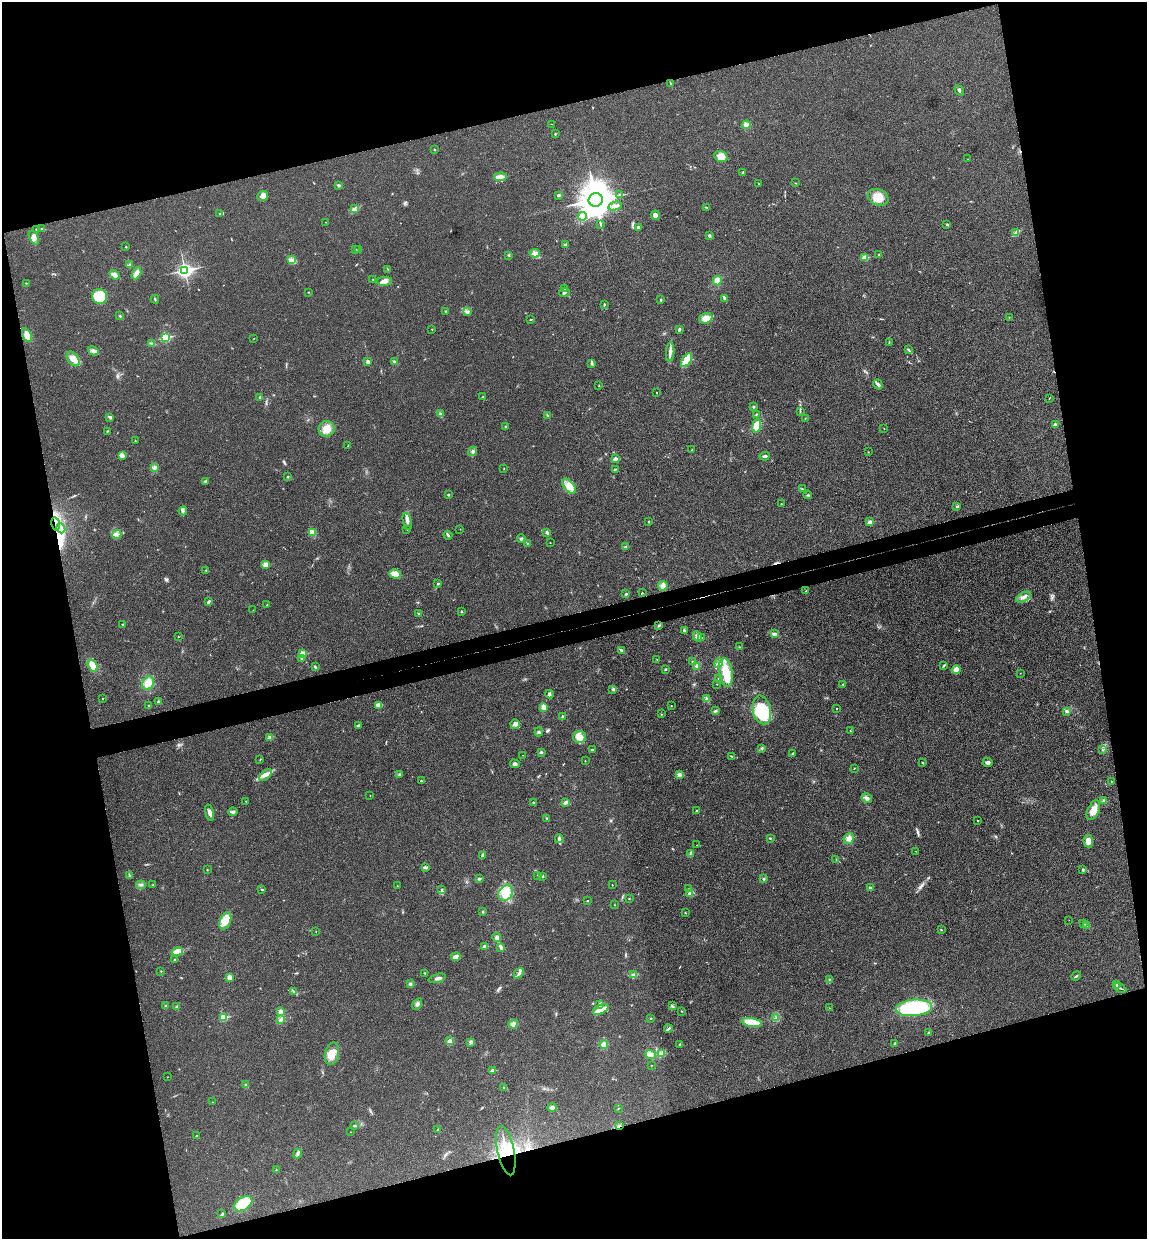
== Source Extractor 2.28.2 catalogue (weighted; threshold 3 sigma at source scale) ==
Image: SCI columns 156-4733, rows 58-5004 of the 5004 x 5061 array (HDU 1 of 3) = the unmasked area's bounding box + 8 px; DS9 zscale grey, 4 x 4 block average (1 PNG px = mean of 4 x 4 image px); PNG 1149 x 1241 px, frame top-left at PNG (2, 2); each listed source drawn as its Kron ellipse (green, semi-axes under 4 px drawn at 4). Shown black and unused: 30% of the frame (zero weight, under 3 of 4 exposures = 6% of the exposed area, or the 3 px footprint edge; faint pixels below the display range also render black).
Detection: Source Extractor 2.28.2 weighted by HDU 2 'WHT'. Background 0.0185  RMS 0.0064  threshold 0.0287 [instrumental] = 3 sigma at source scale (4.5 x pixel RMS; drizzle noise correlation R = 1.50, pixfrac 1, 0.05/0.05 arcsec/px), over >= 5 px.
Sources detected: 342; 1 too faint to see at this stretch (4 x 4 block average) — neither listed nor drawn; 6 coinciding with a brighter row at this scale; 10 inside a brighter listed object's ellipse — not listed separately; the other 325 listed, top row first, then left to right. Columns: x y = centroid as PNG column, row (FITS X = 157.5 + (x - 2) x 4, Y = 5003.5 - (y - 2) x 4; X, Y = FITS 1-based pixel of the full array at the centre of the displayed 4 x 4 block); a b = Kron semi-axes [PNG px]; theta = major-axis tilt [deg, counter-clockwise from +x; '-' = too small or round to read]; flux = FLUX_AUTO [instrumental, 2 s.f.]
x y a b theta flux
670 83 3 2 - 3.7
959 90 5 3 - 6.4
551 124 2 2 - 1.4
746 125 4 3 - 17
555 134 2 2 - 2.3
434 150 2 2 - 3
721 156 7 5 -25 34
968 159 2 2 - 1
742 172 2 2 - 2.4
500 177 6 3 4 19
795 183 2 2 - 1.2
759 184 2 2 - 2
338 185 3 2 - 3.9
620 194 3 2 - 3.7
559 195 2 2 - 14
263 196 5 5 - 21
878 197 10 8 -21 65
596 200 7 7 - 7400
615 206 7 3 12 11
707 207 3 2 - 2.7
355 209 2 2 - 3.5
220 213 2 2 - 1.4
655 215 5 4 - 13
583 216 4 2 - 7.9
325 222 2 2 - 1.1
947 224 3 2 - 5.2
601 225 2 2 - 1.3
638 227 2 2 - 18
36 229 2 2 - 2.6
42 229 3 2 - 3.2
1015 233 3 2 - 2.9
709 236 2 2 - 2.2
34 238 7 3 -64 15
565 244 3 2 - 3.7
126 247 2 2 - 5.3
355 249 2 2 - 1.4
359 250 3 2 - 4.2
535 253 5 3 - 8.7
509 255 3 2 - 2.8
879 255 2 2 - 2
865 258 2 2 - 99
292 260 4 3 - 8.4
130 265 4 2 - 5.1
387 269 3 2 - 1.4
185 270 4 3 - 1000
136 273 6 3 60 13
114 275 5 3 - 23
373 279 2 2 - 1.7
384 281 8 4 2 17
717 281 4 4 - 30
26 283 2 2 - 1.5
564 288 3 2 - 3.9
309 292 2 2 - 1.1
564 292 5 2 - 6.8
100 297 8 7 - 140
724 298 4 2 - 4.7
155 299 4 2 - 3.4
661 300 2 2 - 7.1
604 304 3 2 - 2.9
445 311 2 2 - 1.9
467 312 3 2 - 9.4
120 316 3 2 - 3.1
1009 317 2 2 - 1.1
706 318 6 5 - 40
530 320 2 2 - 2.5
432 329 2 2 - 1.3
679 329 4 2 - 5.2
27 335 7 4 -63 43
165 337 2 2 - 360
254 338 2 2 - 1.1
889 342 3 2 - 1.8
152 343 4 2 - 4.9
908 350 3 2 - 3.4
93 351 5 4 - 12
670 352 9 3 88 14
73 359 8 5 -56 36
687 360 8 4 57 71
368 361 3 3 - 9.2
394 362 3 2 - 6.6
592 363 3 2 - 3.6
878 384 5 2 - 10
599 386 2 2 - 1.4
656 393 2 2 - 1.5
260 397 2 2 - 8.2
483 397 2 2 - 1.8
1049 398 2 2 - 0.91
754 407 3 2 - 4
800 411 2 2 - 1.8
440 414 2 2 - 3.9
756 414 3 2 - 2.3
547 415 3 2 - 2.8
110 417 4 2 - 6.7
805 419 2 2 - 1.8
1055 424 3 2 - 5.6
757 426 7 4 83 50
506 427 2 2 - 5
327 429 8 7 - 40
884 429 2 2 - 1.1
107 431 2 2 - 2.5
135 440 2 2 - 1.2
348 446 2 2 - 2
692 450 3 2 - 2.4
473 451 5 3 - 6.8
868 452 2 2 - 1.1
122 456 3 2 - 5.9
765 456 5 2 - 8.1
615 459 2 2 - 42
154 467 2 2 - 2.8
504 468 2 2 - 1.4
615 469 3 2 - 3.1
288 476 2 2 - 7.8
205 481 3 2 - 3.9
569 486 9 5 -52 27
802 489 2 2 - 2.2
448 495 2 2 - 5
808 495 4 2 - 3.5
781 504 2 2 - 2.1
957 506 4 2 - 3.8
183 511 4 2 - 5.8
407 522 9 2 -76 13
649 522 3 2 - 2.7
870 522 2 2 - 43
56 524 7 3 -79 22
61 528 5 3 - 14
406 529 2 2 - 1.4
460 529 2 2 - 0.94
312 532 4 2 - 5.8
547 533 4 3 - 7.1
117 534 4 3 - 9.6
448 535 4 2 - 5.5
521 539 4 3 - 6.3
527 543 2 2 - 1.5
550 543 2 2 - 1.3
625 547 2 2 - 25
265 565 2 2 - 89
206 570 2 2 - 2
395 574 6 4 -17 38
438 584 2 2 - 9.6
663 586 5 4 - 14
806 591 3 2 - 3
642 593 2 2 - 2.6
626 594 2 2 - 4
1023 597 8 3 28 13
208 602 3 2 - 8.6
267 605 2 2 - 6.2
253 610 2 2 - 0.7
462 612 2 2 - 2.5
419 614 4 2 - 4.4
123 624 2 2 - 2.4
659 626 2 2 - 2.3
684 631 3 2 - 7.8
774 634 4 3 - 6.6
178 637 2 2 - 2.4
697 637 5 3 - 16
701 638 2 2 - 2.3
739 647 2 2 - 1.8
621 650 4 2 - 5.3
302 654 2 2 - 100
301 659 2 2 - 10
657 659 2 2 - 1.5
692 661 2 2 - 1.7
718 663 5 4 - 11
93 666 6 4 -58 46
697 666 3 2 - 4.8
944 666 4 2 - 3.6
315 667 2 2 - 6.2
665 669 2 2 - 3.6
956 670 4 3 - 33
726 672 14 6 -82 93
1020 673 2 2 - 0.98
719 679 3 2 - 4.3
148 683 7 5 65 44
717 684 2 2 - 0.99
843 684 2 2 - 1.5
613 689 3 3 - 5.8
549 694 4 3 - 6.7
102 698 2 2 - 1.7
706 699 2 2 - 1.8
158 701 2 2 - 4.6
379 705 4 3 - 31
671 705 2 2 - 1.4
148 706 2 2 - 2.8
544 707 4 3 - 23
837 708 2 2 - 3.1
762 710 14 9 -77 150
715 711 3 3 - 6.5
1067 711 4 3 - 7.3
661 714 2 2 - 1.2
563 717 3 2 - 7.3
515 724 5 4 - 13
358 726 3 2 - 7.4
850 730 2 2 - 1.5
539 732 4 3 - 7.9
270 737 3 2 - 4.8
580 737 6 6 - 23
762 748 3 2 - 2.8
592 750 3 2 - 4.6
1102 750 3 2 - 2.3
541 752 3 3 - 5.6
793 753 4 2 - 3.5
522 755 2 2 - 1.3
732 756 4 2 - 3.8
260 759 2 2 - 0.92
585 761 2 2 - 1.3
988 762 5 3 - 10
923 763 3 2 - 3.1
515 764 5 3 - 9.3
854 768 2 2 - 1.3
399 774 3 2 - 3.2
266 775 7 3 45 15
679 775 4 3 - 6.9
421 781 3 2 - 2.2
1111 781 2 2 - 1.8
370 795 2 2 - 0.85
867 798 5 3 - 14
1104 800 4 2 - 4.8
246 801 2 2 - 2.1
566 802 4 3 - 8.6
533 803 2 2 - 14
1093 810 10 5 66 30
697 811 2 2 - 15
233 812 5 3 - 6.8
210 813 8 3 -75 17
547 818 2 2 - 1.8
978 821 2 2 - 3.6
770 838 2 2 - 3.7
559 839 4 3 - 8.5
849 839 5 5 - 16
1088 841 6 4 -87 23
697 845 2 2 - 0.72
915 851 2 2 - 1.2
690 853 4 2 - 3.4
482 856 4 2 - 7.4
836 859 2 2 - 1.5
425 867 3 3 - 5.5
1083 869 3 2 - 3.5
207 870 3 2 - 1.6
129 875 4 2 - 3.2
538 875 2 2 - 1.3
543 876 2 2 - 2.7
479 879 2 2 - 18
764 879 2 2 - 4.3
141 885 5 2 - 5.6
153 885 3 2 - 3
612 885 2 2 - 1.3
397 886 2 2 - 2.6
870 888 3 2 - 4.9
689 889 2 2 - 1.1
262 890 4 2 - 3.1
442 890 3 2 - 3.5
505 893 8 6 52 41
689 893 3 2 - 2.4
629 899 2 2 - 3.8
587 901 2 2 - 1.8
615 905 2 2 - 1.1
483 912 2 2 - 3.3
685 912 2 2 - 1.4
1069 920 2 2 - 0.64
225 921 9 5 69 44
1083 924 2 2 - 1.7
1086 926 4 2 - 3.5
941 930 3 2 - 2
316 931 2 2 - 0.95
497 938 4 4 - 15
485 947 2 2 - 34
501 947 4 2 - 9.4
177 952 6 4 12 42
456 957 4 3 - 20
175 960 3 2 - 4.3
161 971 2 2 - 1.4
425 973 3 2 - 2.6
519 973 6 3 47 8.7
633 974 3 3 - 4.7
1076 976 5 2 - 4.1
229 977 4 3 - 11
437 978 9 3 16 12
830 980 3 2 - 3.5
410 984 3 2 - 6.4
1117 985 3 2 - 3.9
1120 988 7 2 -27 4
294 991 2 2 - 3.8
417 1004 6 4 54 12
600 1004 4 3 - 9.2
166 1006 3 2 - 3.9
672 1006 3 2 - 4.3
177 1007 3 2 - 6.1
829 1008 2 2 - 1.9
914 1008 18 8 5 340
601 1009 8 3 24 58
281 1011 4 3 - 8.7
682 1011 2 2 - 1.6
224 1017 2 2 - 160
651 1018 2 2 - 2.5
776 1018 2 2 - 1.4
281 1020 4 3 - 6.4
752 1022 10 4 -8 120
513 1024 5 4 - 19
668 1029 4 2 - 4.4
929 1033 2 2 - 11
450 1041 4 3 - 13
471 1042 3 3 - 7.6
895 1043 2 2 - 11
680 1044 2 2 - 3.1
604 1045 4 4 - 19
662 1053 4 2 - 5.4
332 1054 11 7 78 47
650 1054 5 4 - 19
652 1065 2 2 - 0.94
493 1071 2 2 - 47
167 1077 2 2 - 1.3
246 1085 3 2 - 5.4
504 1088 2 2 - 1.7
212 1102 2 2 - 1.5
552 1108 5 3 - 10
618 1109 2 2 - 1.5
354 1126 2 2 - 10
619 1126 3 2 - 4.6
438 1130 3 2 - 4.1
351 1132 2 2 - 1
196 1136 2 2 - 2.5
506 1151 25 8 -78 98
297 1154 5 2 - 7.1
276 1170 3 2 - 2.3
243 1204 10 6 34 130
222 1214 3 2 - 2.6
Overlapping masked pixels (flux is a lower limit): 4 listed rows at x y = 56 524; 61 528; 619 1126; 506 1151
Diffuse or blended objects may show on this block-average render without a row.